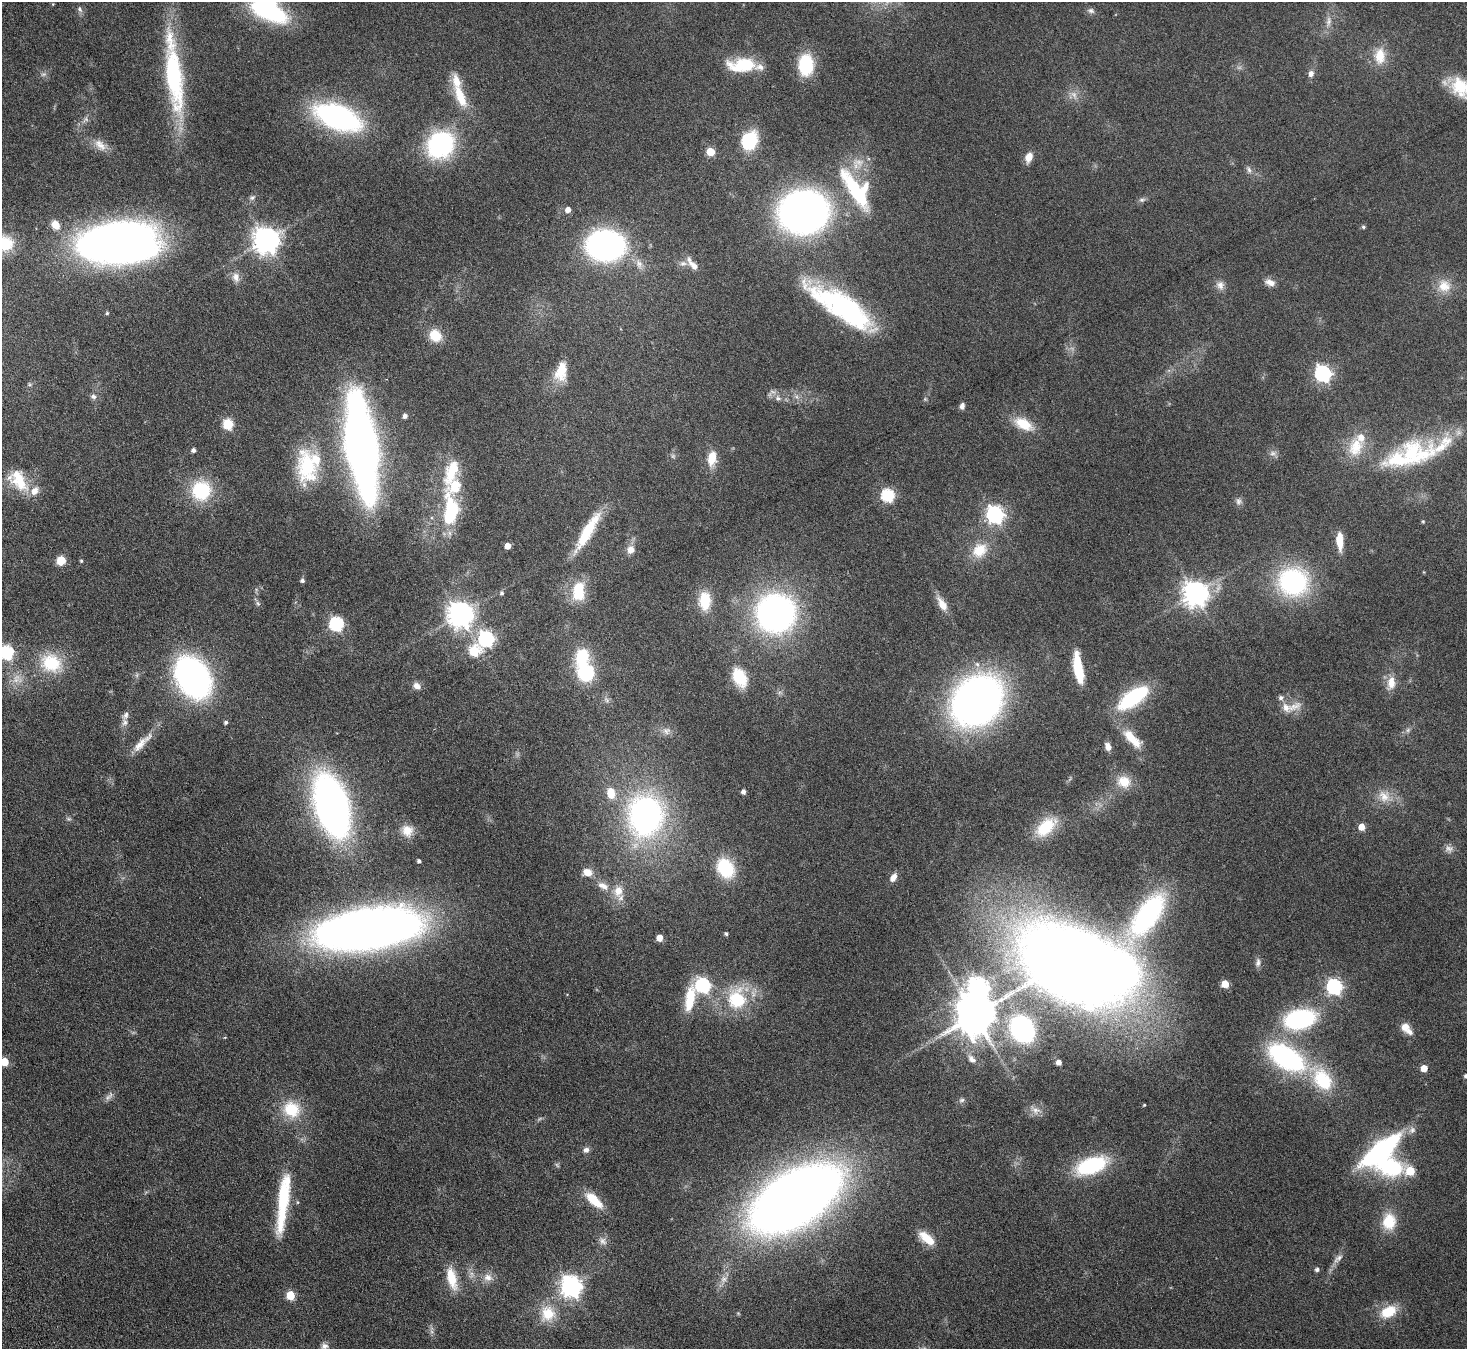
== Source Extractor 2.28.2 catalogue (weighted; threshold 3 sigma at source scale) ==
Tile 7 of 4 x 4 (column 3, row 2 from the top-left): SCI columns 2983-4447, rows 3017-4363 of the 5965 x 5897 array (HDU 1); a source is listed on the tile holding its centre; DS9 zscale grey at full resolution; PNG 1469 x 1351 px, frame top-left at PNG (2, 2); no overlay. Nothing masked; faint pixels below the display range render black.
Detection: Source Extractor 2.28.2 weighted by HDU 2 'WHT'; one run over the whole footprint, this tile lists its part. Background 0.0899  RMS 0.0048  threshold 0.0198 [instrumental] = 3 sigma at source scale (4.09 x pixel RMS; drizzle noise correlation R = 1.36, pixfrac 0.8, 0.05/0.05 arcsec/px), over >= 5 px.
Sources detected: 194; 9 too faint to see at this stretch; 5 inside a brighter object's white glare — not listed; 16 inside a brighter listed object's ellipse — not listed separately; the other 164 listed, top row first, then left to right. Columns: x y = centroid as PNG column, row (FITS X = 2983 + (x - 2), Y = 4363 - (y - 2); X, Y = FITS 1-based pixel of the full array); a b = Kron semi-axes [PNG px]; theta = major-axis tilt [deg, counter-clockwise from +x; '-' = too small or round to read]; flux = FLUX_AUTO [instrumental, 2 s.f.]
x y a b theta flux
265 2 31 19 46 44
80 9 8 6 -51 1.2
1091 11 9 7 -25 1.4
1329 21 16 7 84 3.2
1380 56 20 14 88 9.5
742 65 34 16 3 19
806 65 18 12 90 28
1311 74 8 7 - 2.1
174 77 76 18 -83 64
1461 87 30 21 -30 18
460 96 36 12 -69 12
338 117 37 18 -21 120
748 141 9 7 57 69
440 144 16 14 46 100
100 145 20 11 -44 5
711 152 5 5 - 14
1029 157 11 7 70 4.4
858 162 20 10 2 6.1
1249 170 9 6 -78 1.4
854 188 65 18 -56 30
252 198 9 6 34 1.2
1142 200 9 6 10 1.2
568 210 5 5 - 3.2
804 212 28 25 7 330
55 225 9 7 -59 5.4
1363 227 5 4 - 0.77
266 240 8 8 - 520
119 242 63 34 4 340
5 243 20 19 - 12
605 245 40 32 -3 91
639 264 14 9 -70 3.2
694 266 18 7 -41 3.6
236 277 13 10 -80 3.2
1270 282 13 8 -18 2.9
1220 285 12 10 -68 2.9
1444 286 18 17 - 7.6
841 306 78 24 -33 79
107 313 5 4 - 0.57
435 335 10 9 - 13
561 371 24 14 77 10
1322 374 7 6 - 140
93 397 8 6 -18 1.5
778 398 8 6 -45 1.6
962 406 6 5 - 1.9
405 416 5 5 - 1.8
228 424 6 5 - 31
1023 424 26 13 -28 10
361 446 76 21 -82 380
1356 447 28 20 74 13
193 450 4 4 - 1.4
1412 453 40 37 13 36
712 458 14 8 81 9
307 466 43 23 -85 31
452 471 40 14 70 18
20 482 28 20 -66 14
201 490 23 23 - 24
887 495 6 6 - 60
1238 501 11 8 88 1.7
450 512 32 14 86 35
994 515 7 7 - 180
1423 521 5 4 - 0.49
587 531 56 12 59 19
1340 541 20 7 -87 7.1
507 546 5 4 - 4.6
631 550 8 8 - 3.8
979 550 22 18 42 11
61 561 9 9 - 5.6
81 561 4 4 - 0.6
302 581 6 5 - 1
1293 582 33 31 -14 57
578 591 23 14 85 15
502 593 5 5 - 0.98
1195 594 8 8 - 470
705 601 22 14 89 12
258 603 7 5 -67 1
942 604 20 9 -59 5.1
776 613 31 30 - 180
460 614 8 8 - 480
336 624 6 6 - 75
486 639 7 6 - 120
474 651 6 6 - 28
6 652 6 6 - 67
582 657 13 10 74 21
51 663 28 23 -29 20
1078 668 24 7 -81 21
586 673 15 14 - 30
193 677 36 24 -59 150
740 678 19 12 -63 16
1391 683 19 11 82 5.9
417 686 11 8 -23 2.6
1133 698 36 14 35 34
1281 698 7 6 - 1.4
977 701 35 28 47 320
1293 707 26 11 22 5.6
125 722 10 8 -86 2.1
226 722 5 4 - 1
666 731 11 10 - 2.5
1132 738 31 11 -46 10
142 743 36 9 44 6.7
1108 746 9 6 -70 2.8
1124 781 17 15 -17 7.8
743 792 4 4 - 1.7
611 793 10 6 -80 9.7
1384 796 18 15 -54 6.8
332 805 45 22 -73 260
646 815 33 28 86 130
69 819 7 4 -17 0.79
1046 827 29 16 43 16
1362 827 5 5 - 6.6
407 830 14 13 - 5.7
419 861 4 3 - 1.1
725 868 17 13 -58 28
587 872 11 8 -21 4.8
893 878 9 6 57 3.3
603 886 17 9 -26 4.5
618 891 17 13 82 6.8
1148 915 64 21 56 83
368 929 72 27 8 550
726 934 4 3 - 0.81
659 938 5 5 - 6
1258 962 12 6 85 1.6
1070 964 60 47 -19 960
1225 984 5 5 - 11
703 985 7 6 - 84
1334 987 7 6 - 110
690 999 36 12 78 13
737 999 22 19 89 24
975 1015 11 11 - 1600
1300 1019 26 16 13 60
1405 1027 11 10 - 4.2
1022 1029 18 14 -55 100
225 1037 5 3 - 0.34
1286 1057 36 18 -32 80
972 1059 13 8 -40 2.6
4 1062 5 5 - 12
1059 1062 4 4 - 3.4
1424 1068 5 5 - 7.9
1466 1076 4 4 - 1.2
1322 1079 32 20 -54 24
109 1096 15 6 48 2
962 1100 8 5 17 1.1
1144 1105 4 2 - 0.38
291 1109 24 22 -40 16
1035 1110 16 10 -31 3.7
586 1150 7 6 - 1.9
1381 1150 45 18 40 59
1091 1165 32 15 20 38
1391 1167 49 27 -14 40
795 1199 61 32 32 700
594 1200 25 10 -43 10
283 1202 81 13 83 31
1389 1222 21 16 86 12
926 1238 21 10 -40 8.4
603 1241 13 9 -45 2.5
1338 1258 16 7 42 2.5
1317 1269 5 4 - 1.3
488 1277 13 11 -14 3.6
452 1278 30 11 -76 10
724 1279 10 9 - 2.8
571 1286 8 8 - 290
290 1295 6 5 - 15
1388 1312 20 13 27 12
548 1314 22 20 -89 13
324 1346 10 8 7 2
Isophote crosses this tile's border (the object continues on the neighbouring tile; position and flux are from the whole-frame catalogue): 6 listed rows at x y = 265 2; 1461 87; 5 243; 6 652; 4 1062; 1466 1076